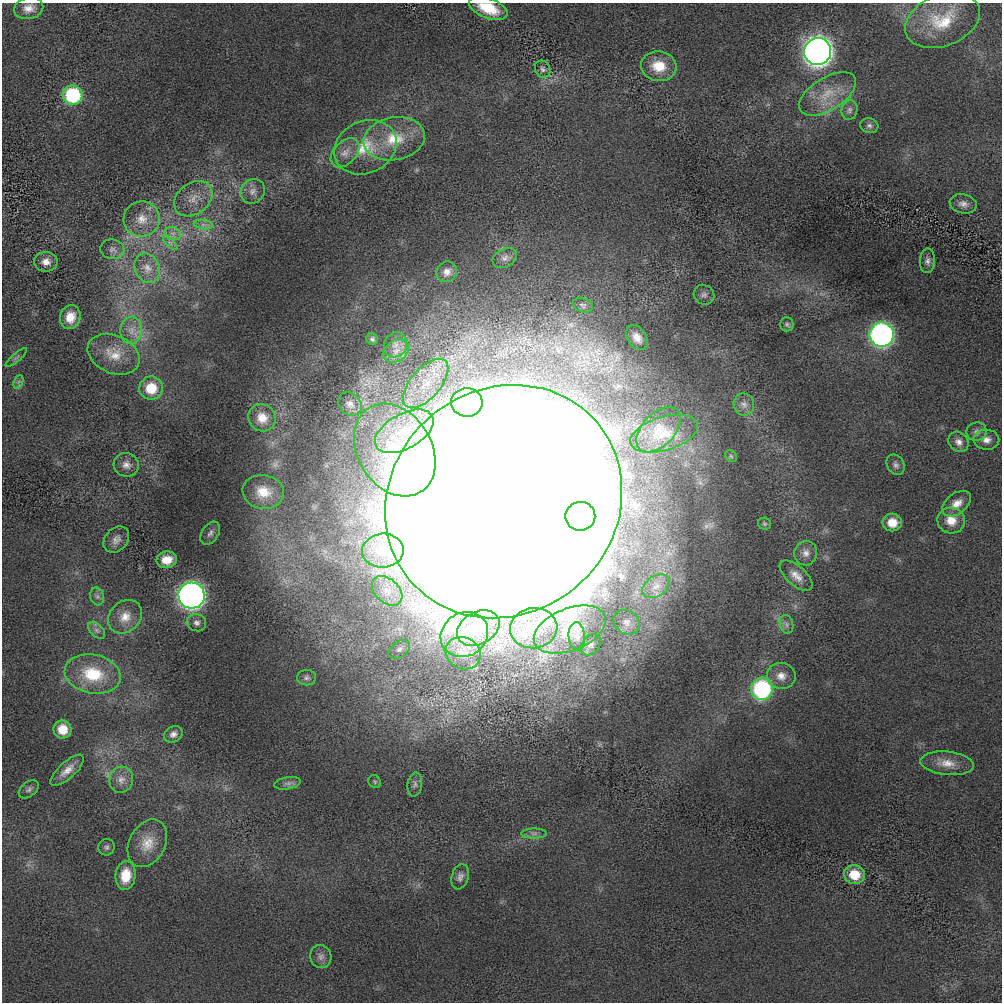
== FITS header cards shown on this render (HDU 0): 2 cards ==
NAXIS1  =                 1000 / length of data axis 1
NAXIS2  =                 1000 / length of data axis 2

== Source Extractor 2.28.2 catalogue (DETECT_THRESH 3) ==
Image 1000 x 1000 px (HDU 0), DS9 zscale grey, 1 PNG px = 1 image px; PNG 1004 x 1004 px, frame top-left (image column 1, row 1000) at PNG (2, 3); each listed source drawn as its Kron ellipse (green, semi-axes under 4 px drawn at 4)
Background 2.92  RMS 91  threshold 274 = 3 sigma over >= 5 px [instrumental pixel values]
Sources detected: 105; all 105 listed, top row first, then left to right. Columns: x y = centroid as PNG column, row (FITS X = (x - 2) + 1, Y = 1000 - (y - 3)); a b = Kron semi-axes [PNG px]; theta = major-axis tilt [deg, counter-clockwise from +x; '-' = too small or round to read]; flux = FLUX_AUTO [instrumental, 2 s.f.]
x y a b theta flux
29 8 15 11 11 6.1e+04
488 8 20 10 -21 2.0e+05
942 20 39 25 22 3.0e+05
818 51 13 13 - 6.3e+06
659 66 18 15 -8 1.7e+05
543 69 9 7 -61 2.0e+04
827 94 32 16 32 1.9e+05
73 95 10 9 - 5.8e+05
849 110 10 8 77 2.7e+04
869 126 9 7 -15 2.1e+04
394 139 31 21 10 2.6e+05
365 147 32 26 25 2.9e+05
345 153 17 11 46 6.8e+04
253 191 13 11 51 5.3e+04
193 199 21 15 37 1.1e+05
963 204 13 9 -11 4.0e+04
142 219 18 18 - 1.2e+05
203 225 9 4 -8 2.3e+04
173 234 8 6 -16 2.8e+04
170 243 9 3 -45 1.4e+04
112 249 12 10 -5 3.0e+04
505 258 13 9 30 3.7e+04
927 261 12 7 87 3.0e+04
46 262 12 10 -1 5.6e+04
147 268 15 12 -63 7.0e+04
447 272 10 10 - 4.3e+04
704 295 10 9 - 2.8e+04
583 305 10 7 -18 1.7e+04
70 317 12 10 77 9.1e+04
787 324 7 7 - 1.4e+04
131 330 13 11 83 6.6e+04
882 335 12 12 - 2.3e+06
637 337 14 9 -55 6.5e+04
372 339 6 5 - 1.5e+04
395 345 13 11 64 5.6e+04
396 351 14 10 39 7.1e+04
114 354 27 19 -24 1.5e+05
16 358 13 2 41 1.2e+04
18 382 7 4 70 1.4e+04
426 383 30 15 49 2.0e+05
151 388 12 11 - 1.9e+05
467 402 15 14 - 1.1e+05
350 404 13 10 -47 3.8e+04
744 404 11 10 - 3.7e+04
262 418 14 13 - 1.0e+05
659 430 27 16 46 1.5e+05
404 431 32 17 29 3.1e+05
977 432 10 9 - 3.1e+04
664 434 35 16 17 1.9e+05
987 440 12 10 -1 4.9e+04
959 442 11 9 -43 3.9e+04
395 450 49 37 -58 7.4e+05
731 456 6 5 - 1.1e+04
126 465 12 12 - 4.8e+04
896 465 11 8 -57 2.6e+04
263 492 21 17 -9 1.5e+05
504 502 122 112 40 7.5e+07
957 504 16 10 37 6.9e+04
580 516 15 14 - 5.5e+06
951 520 13 13 - 9.1e+04
892 522 9 9 - 1.1e+05
764 524 6 6 - 1.1e+04
210 533 13 8 56 2.6e+04
116 540 14 11 48 4.4e+04
383 551 21 17 5 1.8e+05
806 553 12 11 - 4.3e+04
167 560 10 8 11 9.3e+04
796 576 20 9 -41 6.3e+04
656 586 15 10 33 6.3e+04
387 591 17 12 -43 1.0e+05
191 595 13 13 - 4.2e+06
97 596 9 6 -75 2.2e+04
125 617 18 15 45 1.0e+05
626 622 14 11 -36 6.2e+04
197 623 10 8 -23 2.8e+04
787 624 9 6 -75 2.4e+04
478 628 22 16 29 1.3e+05
534 628 24 20 7 2.0e+05
97 630 10 6 -45 2.4e+04
570 630 38 21 22 2.7e+05
464 635 24 21 31 2.6e+05
577 636 14 8 -86 3.8e+04
591 645 12 8 51 2.9e+04
399 649 12 7 35 2.9e+04
463 653 18 15 -29 1.1e+05
93 674 28 19 -11 2.9e+05
781 676 14 13 - 6.8e+04
306 678 9 7 2 2.0e+04
762 689 11 11 - 8.4e+05
62 729 9 9 - 1.2e+05
173 734 10 7 31 3.0e+04
947 763 27 11 -6 1.0e+05
67 770 21 8 42 6.8e+04
121 780 13 11 74 5.1e+04
375 782 7 6 - 1.1e+04
287 783 14 6 9 2.8e+04
415 784 12 7 81 2.4e+04
29 789 11 7 38 2.2e+04
534 833 13 5 0 2.5e+04
147 843 25 18 61 1.4e+05
107 847 8 8 - 1.9e+04
126 875 14 10 83 1.5e+05
854 875 10 9 - 1.7e+05
460 877 13 8 74 3.1e+04
321 956 11 10 - 3.4e+04
At the frame edge (FLAGS 8, measured only in part): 1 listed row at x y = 488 8